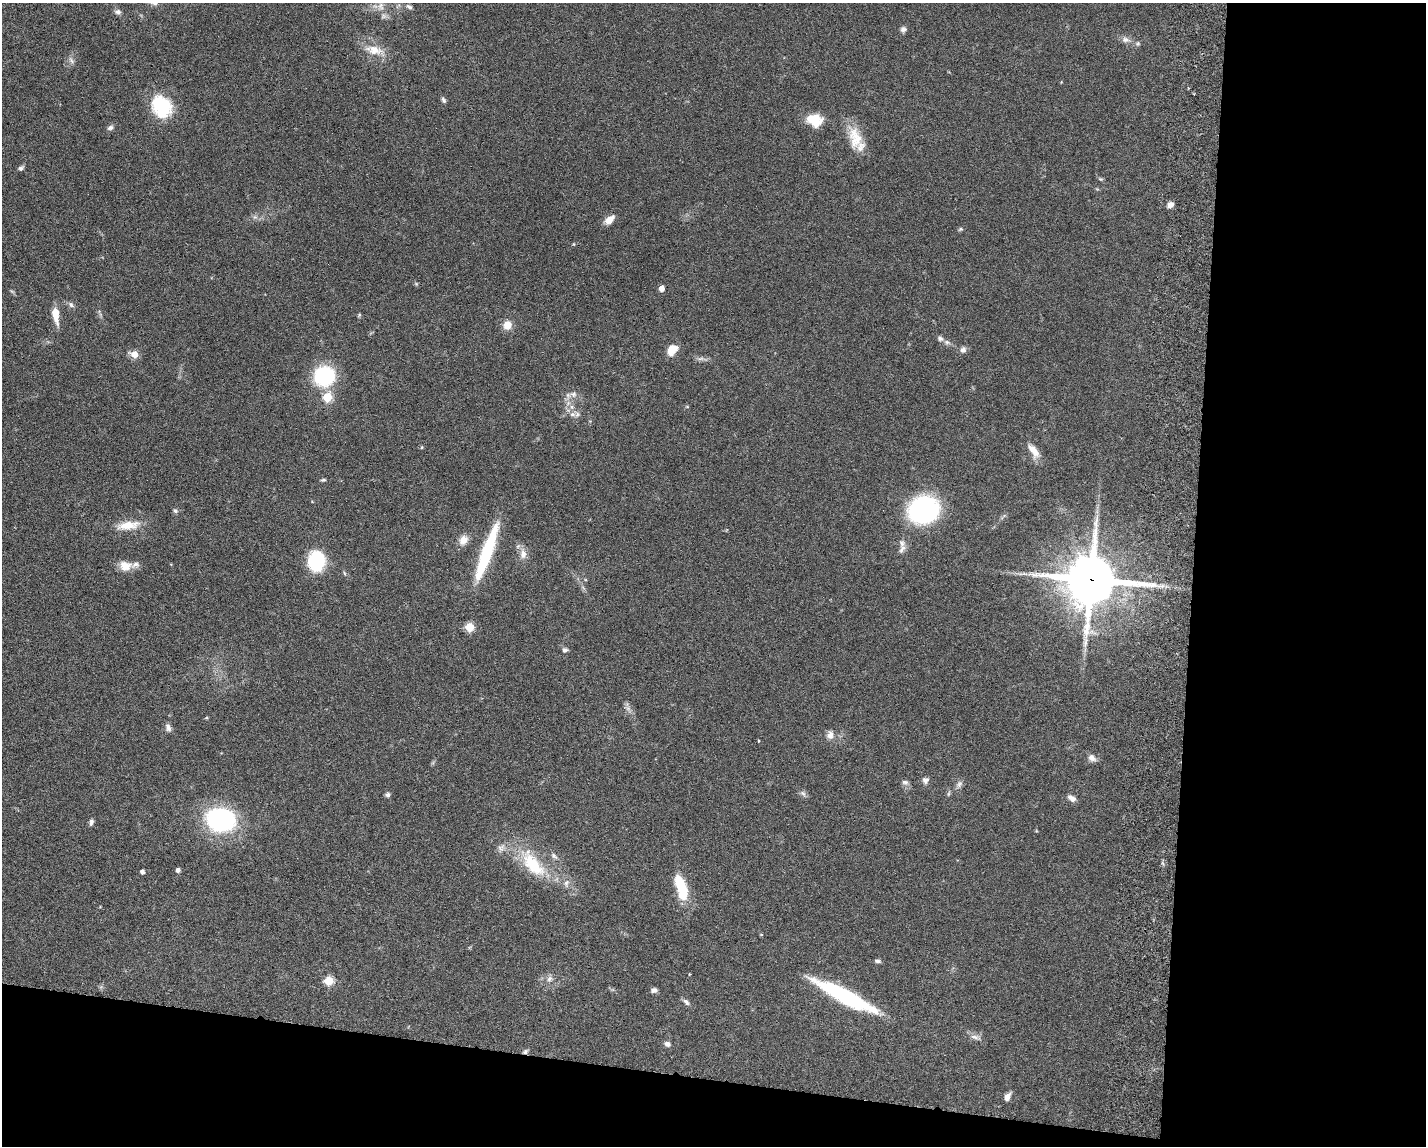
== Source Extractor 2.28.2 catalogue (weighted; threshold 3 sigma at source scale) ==
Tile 12 of 3 x 4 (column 3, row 4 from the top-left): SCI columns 3124-4547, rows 10-1153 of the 4712 x 4595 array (HDU 1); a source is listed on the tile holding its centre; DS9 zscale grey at full resolution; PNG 1428 x 1148 px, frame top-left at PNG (2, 3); no overlay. Shown black and unused: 22% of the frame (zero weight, under 3 of 6 exposures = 3% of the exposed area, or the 3 px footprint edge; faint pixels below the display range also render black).
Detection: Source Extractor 2.28.2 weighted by HDU 2 'WHT'; one run over the whole footprint, this tile lists its part. Background 0.0588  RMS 0.0038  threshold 0.0154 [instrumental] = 3 sigma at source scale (4.09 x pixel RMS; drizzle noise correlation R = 1.36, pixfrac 0.8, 0.05/0.05 arcsec/px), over >= 5 px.
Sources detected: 87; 1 inside a brighter object's white glare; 1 long thin detection or spike segment (spike, bleed or trail) — not listed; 4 inside a brighter listed object's ellipse — not listed separately; the other 81 listed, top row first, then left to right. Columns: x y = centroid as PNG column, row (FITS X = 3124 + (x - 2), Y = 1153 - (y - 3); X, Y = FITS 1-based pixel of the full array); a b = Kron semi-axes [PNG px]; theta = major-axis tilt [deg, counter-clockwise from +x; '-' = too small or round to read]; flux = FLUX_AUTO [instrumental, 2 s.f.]
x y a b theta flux
381 6 11 8 -77 2.1
409 7 9 5 -25 0.84
118 12 9 6 -3 1.1
903 29 7 7 - 1.1
1125 40 11 8 -12 1.7
374 50 26 11 -11 5.5
71 61 10 5 -49 1.1
443 100 8 5 -68 0.81
162 106 23 19 -58 20
814 120 15 11 -21 9.6
110 128 8 6 16 1.1
855 138 32 16 -78 8.8
21 168 7 5 31 0.83
1100 179 7 4 -15 0.49
1170 205 7 6 - 1.7
255 217 6 6 - 0.86
609 220 13 7 39 3.2
960 229 6 5 - 0.54
573 244 5 3 - 0.29
661 288 4 4 - 3
71 305 9 6 -46 1
55 314 15 6 -82 6.5
359 315 5 4 - 0.42
507 325 9 8 - 4
947 342 9 5 -21 1.1
672 349 11 9 51 5
963 350 8 7 - 1.5
134 354 7 6 - 3.9
701 359 9 4 9 1
324 376 17 17 - 32
573 394 10 8 -6 1.8
327 397 5 5 - 17
687 407 5 3 - 0.3
577 414 10 8 -73 1.6
422 447 5 3 - 0.32
1034 451 21 9 -55 4
323 480 6 4 9 0.53
923 509 22 19 21 61
175 511 7 5 -54 0.76
128 525 28 10 8 7
463 540 13 10 56 3
902 543 12 8 -86 1.8
489 546 54 12 69 21
523 554 15 9 -88 2.8
316 561 13 11 88 32
125 566 16 12 -5 4.3
1024 574 9 4 -9 0.94
1091 580 18 17 - 1700
469 627 5 5 - 15
565 650 7 6 - 0.94
628 708 7 5 46 0.93
168 727 10 6 -71 1.3
830 735 11 8 84 2
758 741 3 2 - 0.37
1092 758 10 8 -36 1.8
925 780 9 8 - 1.3
905 782 9 6 -17 1.1
959 784 11 8 60 1.3
803 793 9 6 -48 1
948 794 7 3 71 0.48
388 795 6 5 - 0.93
1072 798 11 6 -31 1.7
221 820 26 20 -10 51
91 822 8 5 75 0.97
554 856 11 6 -45 1.3
533 864 46 21 -51 18
178 870 4 4 - 1.4
142 872 4 4 - 1.4
566 883 12 7 86 1.7
681 889 29 10 -74 15
878 961 8 4 -9 0.81
689 974 3 3 - 0.29
549 979 9 7 62 1.4
329 981 5 5 - 17
654 990 7 5 -2 1.1
845 996 65 12 -27 41
686 1002 11 6 -49 1.1
975 1037 15 6 -12 1.6
667 1044 7 6 - 1.4
525 1052 7 5 51 0.78
1007 1096 11 6 62 1.7
Overlapping masked pixels (flux is a lower limit): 2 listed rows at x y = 1091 580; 525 1052